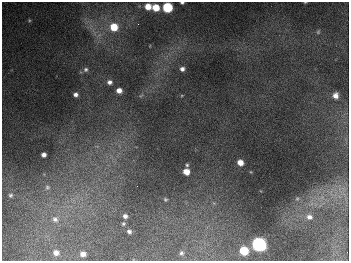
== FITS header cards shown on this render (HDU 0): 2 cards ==
NAXIS1  =                  347
NAXIS2  =                  259

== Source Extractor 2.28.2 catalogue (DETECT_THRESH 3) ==
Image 347 x 259 px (HDU 0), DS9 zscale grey, 1 PNG px = 1 image px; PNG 351 x 263 px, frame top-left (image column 1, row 259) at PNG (2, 2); no overlay
Background 678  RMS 50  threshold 149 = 3 sigma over >= 5 px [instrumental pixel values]
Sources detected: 33; all 33 listed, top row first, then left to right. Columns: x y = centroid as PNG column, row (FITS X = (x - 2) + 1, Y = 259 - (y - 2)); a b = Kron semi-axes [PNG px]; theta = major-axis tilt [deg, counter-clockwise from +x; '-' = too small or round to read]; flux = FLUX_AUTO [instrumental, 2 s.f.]
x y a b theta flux
305 2 4 2 - 2.2e+03
182 3 4 2 - 5.4e+03
148 6 6 5 - 4.3e+04
156 7 6 5 - 6.3e+04
167 7 6 6 - 2.6e+05
29 20 5 5 - 4.1e+03
138 24 3 2 - 2.7e+03
114 27 7 7 - 8.0e+04
318 32 6 4 74 4.5e+03
86 69 7 7 - 9.6e+03
182 69 5 5 - 1.2e+04
110 82 6 5 - 1.3e+04
119 90 5 5 - 2.2e+04
76 94 4 4 - 1.2e+04
335 96 6 6 - 2.1e+04
44 155 4 4 - 1.4e+04
240 162 5 5 - 3.4e+04
187 165 5 4 - 5.2e+03
186 172 5 5 - 3.9e+04
47 187 8 7 - 1.1e+04
11 195 5 5 - 6.0e+03
165 199 5 4 - 5.0e+03
297 199 5 5 - 4.6e+03
125 216 5 5 - 1.2e+04
309 217 8 7 - 1.6e+04
55 219 9 7 -41 1.5e+04
123 224 4 4 - 4.4e+03
129 231 4 3 - 8.2e+03
259 244 7 6 - 1.1e+06
244 251 6 6 - 1.2e+05
56 253 5 4 - 1.8e+04
181 253 5 4 - 6.6e+03
83 254 5 4 - 1.9e+04
At the frame edge (FLAGS 8, measured only in part): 3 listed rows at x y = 305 2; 182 3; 167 7